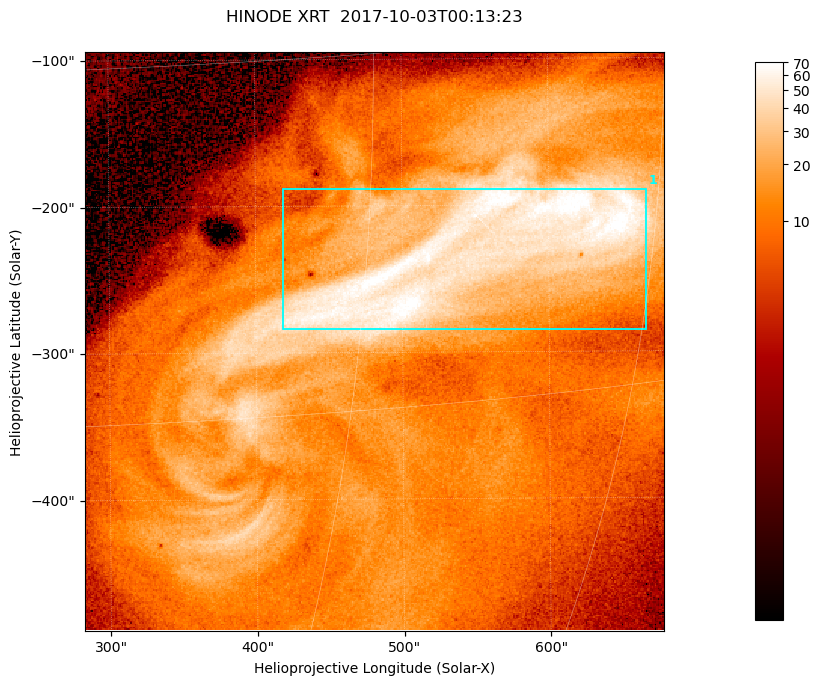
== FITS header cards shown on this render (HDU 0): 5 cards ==
TELESCOP= 'HINODE  '           /
INSTRUME= 'XRT     '           /
DATE_OBS= '2017-10-03T00:13:23.297' /
CTYPE1  = 'Solar-X '           /
CTYPE2  = 'Solar-Y '           /

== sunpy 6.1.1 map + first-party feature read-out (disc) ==
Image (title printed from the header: HINODE XRT  2017-10-03T00:13:23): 384 x 384 px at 1.03 arcsec/px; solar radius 958 arcsec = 932 px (partial field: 5.4% of the solar disc is inside the frame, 100% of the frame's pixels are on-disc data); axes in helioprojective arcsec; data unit not stated in the header (colour bar unlabelled)
Orientation: roll -0.357 deg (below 1 deg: not rotated)
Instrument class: DISC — disc imager (sunpy class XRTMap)
Bright regions (active regions / flare kernels): reference = the on-disc median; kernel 3 px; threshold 5 sigma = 42.3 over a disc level ~11.1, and >= 1.15x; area >= 147 px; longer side >= 5 px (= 5.1 arcsec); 1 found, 1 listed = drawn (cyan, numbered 1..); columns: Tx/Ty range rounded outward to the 5 arcsec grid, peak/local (2 s.f.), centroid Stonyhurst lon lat
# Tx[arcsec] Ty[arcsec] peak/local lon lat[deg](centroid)
1 415..670 -285..-185 7.5 +35 -9